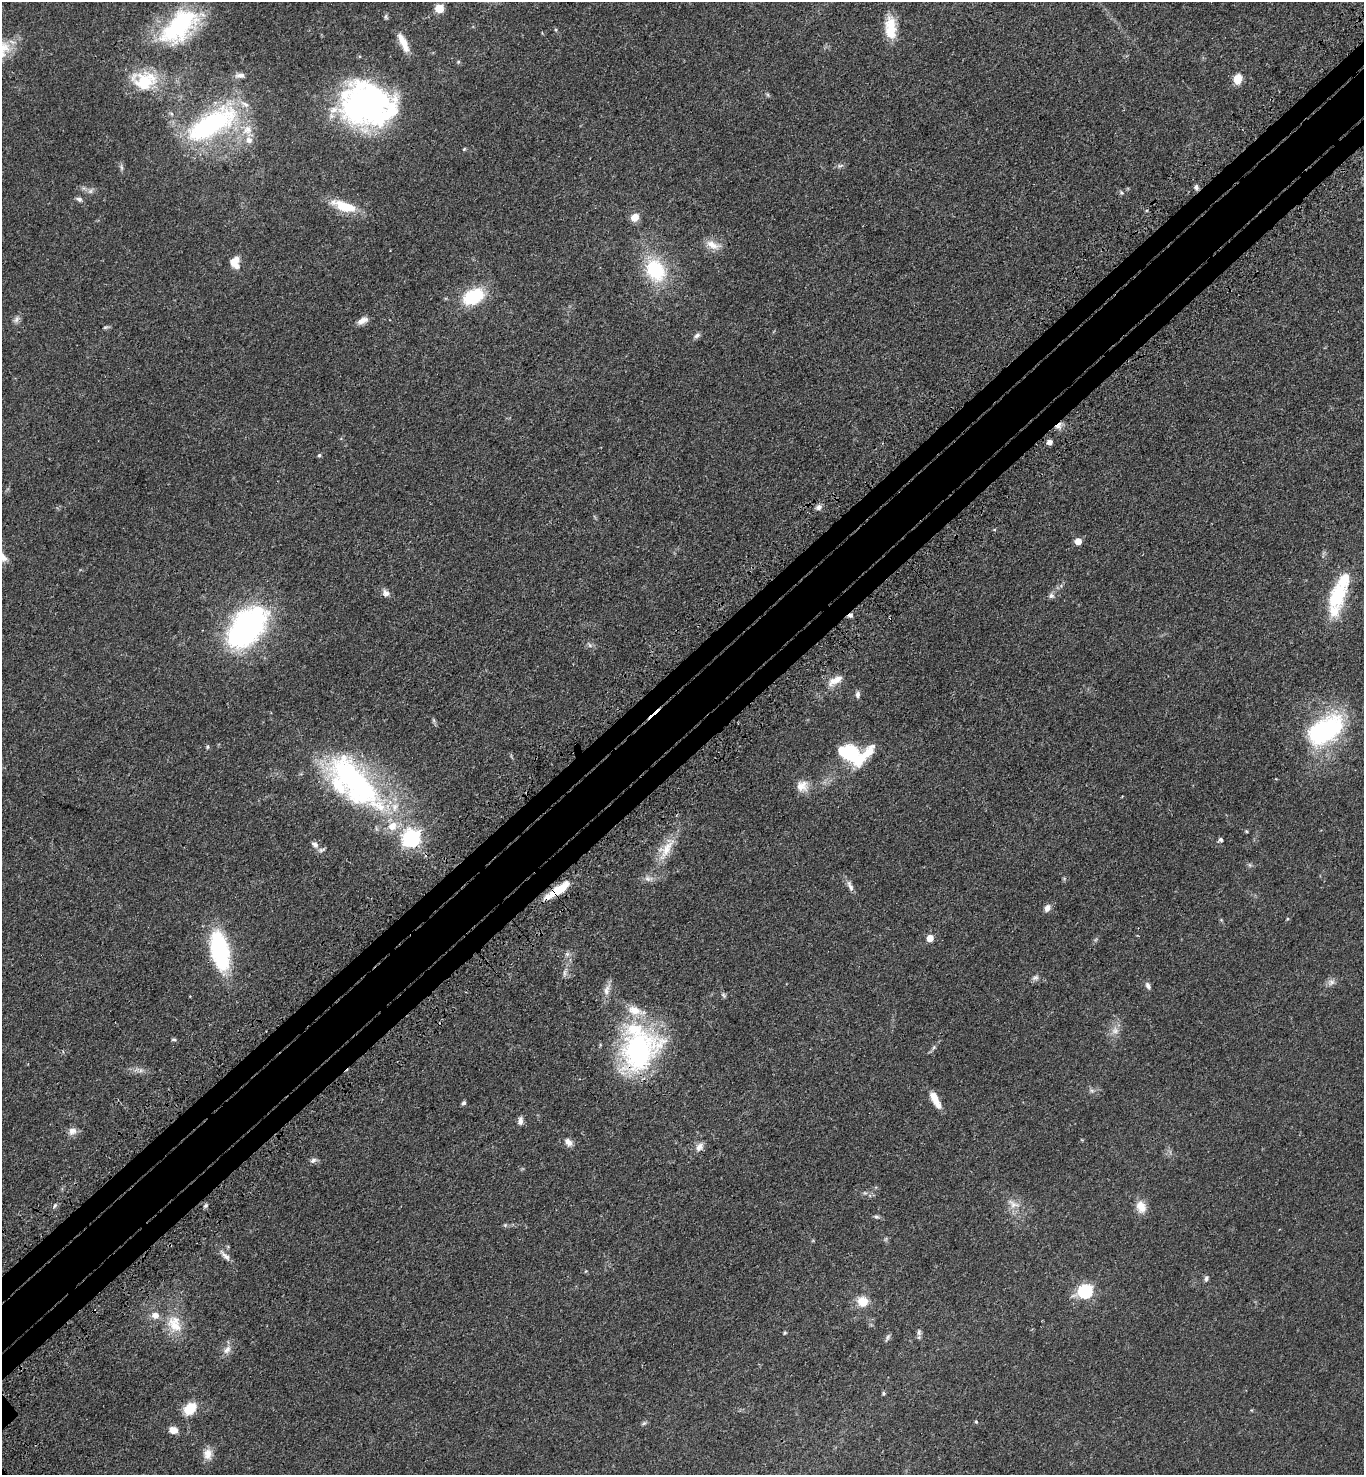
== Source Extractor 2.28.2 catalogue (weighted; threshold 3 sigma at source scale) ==
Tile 10 of 4 x 4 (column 2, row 3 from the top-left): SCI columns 1612-2973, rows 1573-3045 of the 6090 x 6092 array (HDU 1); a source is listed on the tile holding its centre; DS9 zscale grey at full resolution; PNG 1366 x 1477 px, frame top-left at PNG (2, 2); no overlay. Shown black and unused: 7% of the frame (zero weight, under 3 of 4 exposures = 6% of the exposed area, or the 3 px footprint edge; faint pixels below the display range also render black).
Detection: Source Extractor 2.28.2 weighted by HDU 2 'WHT'; one run over the whole footprint, this tile lists its part. Background 0.0438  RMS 0.0052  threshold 0.0233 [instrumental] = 3 sigma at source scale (4.5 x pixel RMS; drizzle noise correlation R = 1.50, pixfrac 1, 0.05/0.05 arcsec/px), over >= 5 px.
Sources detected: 118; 4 inside a brighter object's white glare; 2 cosmic-ray / hot-pixel residue — not listed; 12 inside a brighter listed object's ellipse — not listed separately; the other 100 listed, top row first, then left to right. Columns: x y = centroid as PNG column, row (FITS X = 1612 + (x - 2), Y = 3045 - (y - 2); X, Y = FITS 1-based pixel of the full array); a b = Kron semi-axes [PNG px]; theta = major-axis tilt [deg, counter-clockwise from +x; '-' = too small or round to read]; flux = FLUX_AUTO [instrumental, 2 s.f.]
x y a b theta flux
439 8 5 5 - 19
386 17 8 5 -82 0.93
179 26 54 29 43 57
891 27 32 11 -88 11
403 43 25 7 -64 6.8
458 62 5 4 - 0.58
240 75 14 7 3 2.4
1238 79 8 7 - 9.4
144 80 36 20 1 23
768 95 6 4 -71 0.7
360 107 51 41 -29 120
212 124 66 27 29 80
249 140 10 9 - 3.2
464 149 5 3 - 0.51
840 166 10 5 22 1.2
90 191 7 6 - 1.4
1121 193 6 5 - 0.91
79 199 8 6 -17 1.4
344 206 29 11 -18 14
634 217 8 7 - 6
713 245 21 10 -25 5.5
233 262 14 9 42 5
655 270 25 19 -62 32
473 296 18 12 27 31
16 319 11 6 54 1.8
362 321 15 7 28 3.1
105 327 6 4 19 0.79
697 335 10 6 34 1.5
1058 426 11 6 40 2.6
1049 442 5 4 - 3.1
319 455 5 5 - 0.74
819 507 8 6 34 1.9
1078 541 5 5 - 6.9
386 593 10 8 -40 2.4
1051 595 8 7 - 1.6
1337 596 31 17 68 28
246 628 50 29 49 110
589 645 6 4 -70 0.85
835 680 23 9 30 5.7
858 695 9 6 89 1.6
1325 730 48 28 34 65
207 747 6 4 -90 0.76
850 753 28 16 -32 33
355 782 86 33 -47 120
802 786 15 14 - 5.8
1246 831 5 3 - 0.47
411 838 7 7 - 180
1220 840 5 5 - 1.2
315 845 11 7 -33 2.5
666 849 38 14 59 12
1250 865 6 4 -71 0.76
850 886 16 6 -66 2.5
558 890 31 7 34 16
1047 908 9 6 55 2.8
1287 919 5 3 - 0.49
930 938 5 5 - 6.6
219 950 39 17 -78 54
567 954 7 6 - 1.4
564 973 9 4 82 1.2
1035 978 9 7 30 1.6
1331 982 11 7 36 2.2
1148 986 9 5 -59 1.6
607 990 18 8 71 3.5
723 995 8 4 -46 0.92
634 1010 21 13 -19 8.8
1115 1030 11 10 - 3.5
174 1040 7 3 0 0.76
638 1051 45 35 50 98
141 1070 7 4 71 1
1092 1091 7 4 -19 0.98
935 1100 22 8 -61 6
464 1103 6 5 - 1
520 1121 11 6 84 2
72 1131 11 10 - 3.1
568 1142 11 7 -48 2.9
699 1147 12 8 52 3
313 1160 9 6 36 1.5
865 1193 6 4 -18 0.78
1013 1204 20 11 -29 5.6
55 1205 8 4 62 0.93
205 1206 7 4 45 0.83
1141 1207 17 12 -74 5.6
876 1217 7 6 - 1
505 1225 5 5 - 0.67
225 1256 19 6 -46 3
1206 1278 8 5 76 1.2
1085 1291 7 6 - 82
863 1301 12 11 - 7.7
94 1311 4 3 - 0.52
174 1324 26 19 -68 13
919 1332 9 5 81 1.3
785 1333 5 4 - 0.62
888 1337 11 4 60 1.1
227 1350 14 8 54 3.3
883 1393 5 4 - 0.82
190 1409 13 10 42 12
976 1422 4 3 - 0.63
644 1423 7 4 44 0.86
173 1430 8 6 -17 5.2
208 1454 15 12 -89 4.8
Overlapping masked pixels (flux is a lower limit): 4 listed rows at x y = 1058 426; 558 890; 638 1051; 94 1311